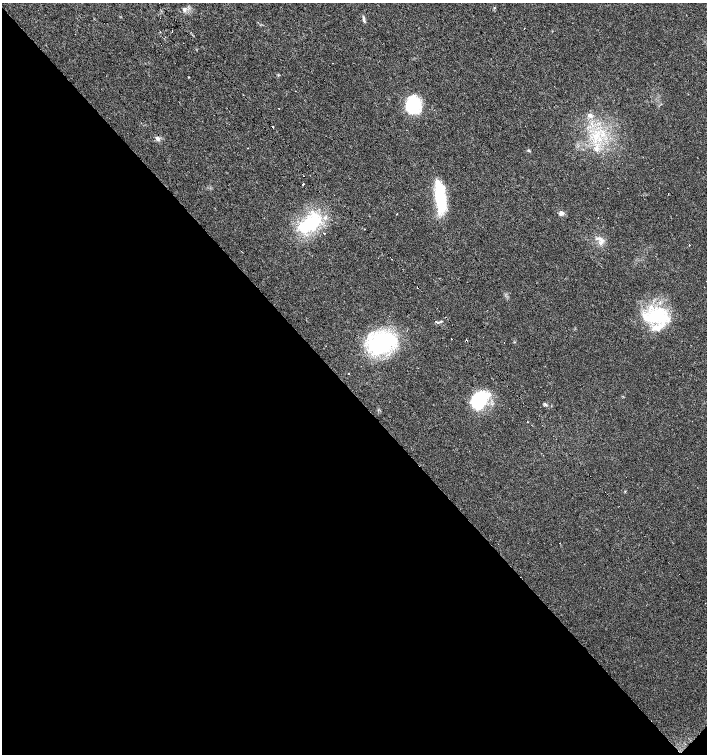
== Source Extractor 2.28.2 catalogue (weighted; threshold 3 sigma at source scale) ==
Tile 14 of 4 x 4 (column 2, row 4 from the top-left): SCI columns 1628-3036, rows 1-1504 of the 6005 x 6018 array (HDU 1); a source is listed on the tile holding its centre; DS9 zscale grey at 2 x 2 block average (1 PNG px = mean of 2 x 2 image px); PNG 709 x 756 px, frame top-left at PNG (2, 3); no overlay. Shown black and unused: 48% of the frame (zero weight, under 3 of 4 exposures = <1% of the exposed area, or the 3 px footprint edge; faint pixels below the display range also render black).
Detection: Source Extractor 2.28.2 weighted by HDU 2 'WHT'; one run over the whole footprint, this tile lists its part. Background 0.0164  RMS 0.0027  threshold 0.0124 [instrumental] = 3 sigma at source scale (4.5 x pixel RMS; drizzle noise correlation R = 1.50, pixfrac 1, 0.0396/0.0396 arcsec/px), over >= 5 px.
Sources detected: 39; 1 inside a brighter object's white glare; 3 cosmic-ray / hot-pixel residue — not listed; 5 inside a brighter listed object's ellipse — not listed separately; the other 30 listed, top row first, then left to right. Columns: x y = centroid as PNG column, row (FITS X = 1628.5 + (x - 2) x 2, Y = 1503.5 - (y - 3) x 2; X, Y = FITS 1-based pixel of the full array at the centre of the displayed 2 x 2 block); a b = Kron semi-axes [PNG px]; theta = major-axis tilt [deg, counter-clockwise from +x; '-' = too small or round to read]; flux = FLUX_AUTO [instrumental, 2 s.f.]
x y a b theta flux
494 8 3 2 - 0.41
184 9 5 5 - 1.7
364 20 9 3 -75 1.3
172 31 2 2 - 0.5
75 34 2 2 - 0.31
413 106 20 17 -65 25
590 115 7 4 -25 2
273 127 2 2 - 0.88
157 138 7 5 -43 1.9
596 149 6 5 - 2.6
528 150 4 3 - 0.68
303 184 2 2 - 6.5
668 194 2 2 - 8.9
440 196 36 11 -81 32
561 213 6 5 - 2
396 214 2 2 - 0.56
310 224 35 17 32 38
365 229 2 2 - 1.5
601 242 11 5 83 3.2
689 245 2 2 - 0.82
392 259 2 2 - 0.64
656 316 31 20 23 36
436 321 2 2 - 0.35
451 339 2 2 - 0.4
467 340 2 2 - 2.2
381 343 27 19 19 79
349 373 2 2 - 4.2
478 401 20 15 50 34
545 404 5 3 - 0.87
560 543 2 2 - 0.19
Overlapping masked pixels (flux is a lower limit): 1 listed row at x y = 467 340
Diffuse or blended objects may show on this block-average render without a row.